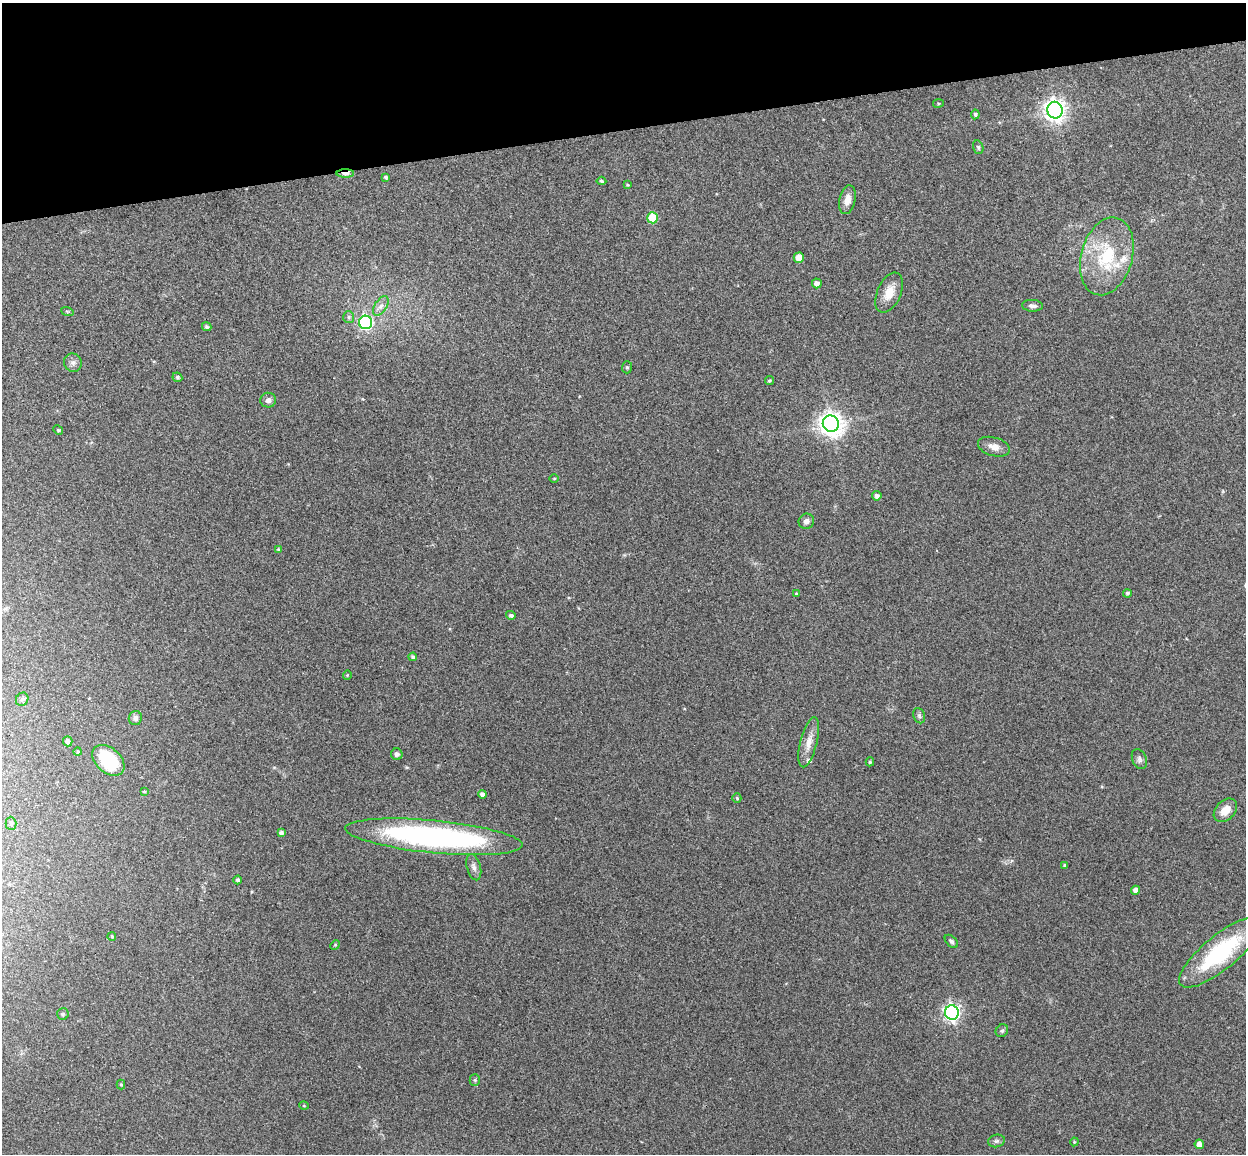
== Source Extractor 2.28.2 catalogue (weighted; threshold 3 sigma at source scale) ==
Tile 3 of 4 x 4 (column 3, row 1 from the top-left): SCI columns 2543-3786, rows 3608-4759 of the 5086 x 5029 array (HDU 1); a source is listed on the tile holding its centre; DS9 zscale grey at full resolution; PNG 1248 x 1156 px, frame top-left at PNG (2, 3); each listed source drawn as its Kron ellipse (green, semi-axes under 4 px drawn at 4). Shown black and unused: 11% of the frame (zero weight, under 3 of 4 exposures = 5% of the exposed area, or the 3 px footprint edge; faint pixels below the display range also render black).
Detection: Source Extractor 2.28.2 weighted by HDU 2 'WHT'; one run over the whole footprint, this tile lists its part. Background 0.0705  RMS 0.0075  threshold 0.0339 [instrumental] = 3 sigma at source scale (4.5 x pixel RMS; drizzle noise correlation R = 1.50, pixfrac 1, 0.05/0.05 arcsec/px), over >= 5 px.
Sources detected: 73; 2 inside a brighter listed object's ellipse — not listed separately; the other 71 listed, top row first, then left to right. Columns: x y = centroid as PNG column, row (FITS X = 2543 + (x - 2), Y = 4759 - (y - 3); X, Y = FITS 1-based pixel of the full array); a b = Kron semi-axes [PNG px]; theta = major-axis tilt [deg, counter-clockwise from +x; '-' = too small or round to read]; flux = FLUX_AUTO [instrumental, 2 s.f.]
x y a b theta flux
938 103 5 3 - 0.73
1055 110 8 7 - 480
975 114 5 4 - 1.3
978 147 7 5 -76 1.3
345 173 9 3 1 8
386 177 3 3 - 1.3
601 181 5 4 - 1.1
628 185 4 4 - 0.72
847 200 14 8 77 6.5
653 218 5 5 - 26
1107 256 40 25 74 46
799 258 5 5 - 8.3
817 283 5 4 - 3.5
889 293 21 12 66 11
381 306 11 6 57 3.6
1032 306 10 6 -3 2.5
67 311 6 4 -19 0.91
349 317 6 5 - 1.5
366 322 6 6 - 100
207 327 5 4 - 1.2
73 363 9 8 - 3
627 367 6 5 - 1.2
177 377 5 4 - 1.3
769 381 5 4 - 1.2
268 400 8 7 - 2.9
831 424 8 8 - 600
58 430 5 4 - 0.85
994 447 16 9 -16 6.4
554 479 5 3 - 0.69
877 496 5 4 - 2.4
806 521 8 7 - 3.4
278 549 4 4 - 0.66
1127 593 4 4 - 1.3
796 594 4 4 - 0.98
511 615 5 4 - 1.8
413 657 4 4 - 1.7
347 675 4 4 - 0.73
22 699 7 6 - 1.8
919 716 8 5 -69 1.6
135 718 7 6 - 2.9
68 741 5 5 - 2.8
809 742 26 8 76 8.1
78 752 4 4 - 0.95
397 754 6 5 - 2.4
1139 759 10 7 -67 2.4
108 760 18 12 -42 38
870 762 4 4 - 1.1
144 792 3 3 - 0.77
482 794 4 4 - 3
737 798 4 4 - 0.92
1225 810 13 9 46 9.2
11 823 6 5 - 1.4
281 833 4 4 - 2
434 837 89 16 -5 200
1065 865 4 3 - 0.9
474 867 13 7 -74 3.5
237 880 4 4 - 1.6
1136 890 4 4 - 3.7
112 937 4 3 - 0.89
951 941 8 5 -45 1.7
335 945 5 4 - 0.8
1221 952 52 17 39 77
952 1012 7 6 - 240
63 1014 6 6 - 1.3
1002 1031 7 5 51 1.5
475 1080 5 5 - 1.2
121 1085 5 4 - 0.85
304 1106 5 3 - 0.62
996 1141 8 6 14 1.8
1074 1142 4 3 - 0.71
1199 1144 5 4 - 4.6
Overlapping masked pixels (flux is a lower limit): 1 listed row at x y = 345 173